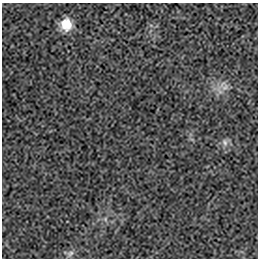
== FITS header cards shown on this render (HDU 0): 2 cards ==
NAXIS1  =                  256 / length of data axis 1
NAXIS2  =                  256 / length of data axis 2

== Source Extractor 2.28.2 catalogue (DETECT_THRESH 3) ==
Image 256 x 256 px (HDU 0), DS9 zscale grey, 1 PNG px = 1 image px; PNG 260 x 260 px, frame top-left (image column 1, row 256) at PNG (2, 3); no overlay
Background -2.81e-05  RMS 0.0023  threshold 0.00681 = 3 sigma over >= 5 px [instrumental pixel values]
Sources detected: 5; all 5 listed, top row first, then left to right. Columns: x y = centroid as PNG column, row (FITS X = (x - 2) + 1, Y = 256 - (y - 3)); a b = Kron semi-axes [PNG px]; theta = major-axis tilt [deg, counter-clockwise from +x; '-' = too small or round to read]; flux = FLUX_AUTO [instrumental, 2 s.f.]
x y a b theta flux
66 24 12 11 - 2.8
225 87 13 9 30 1.3
225 142 11 7 -75 0.75
105 219 6 6 - 0.34
70 253 10 7 35 0.63